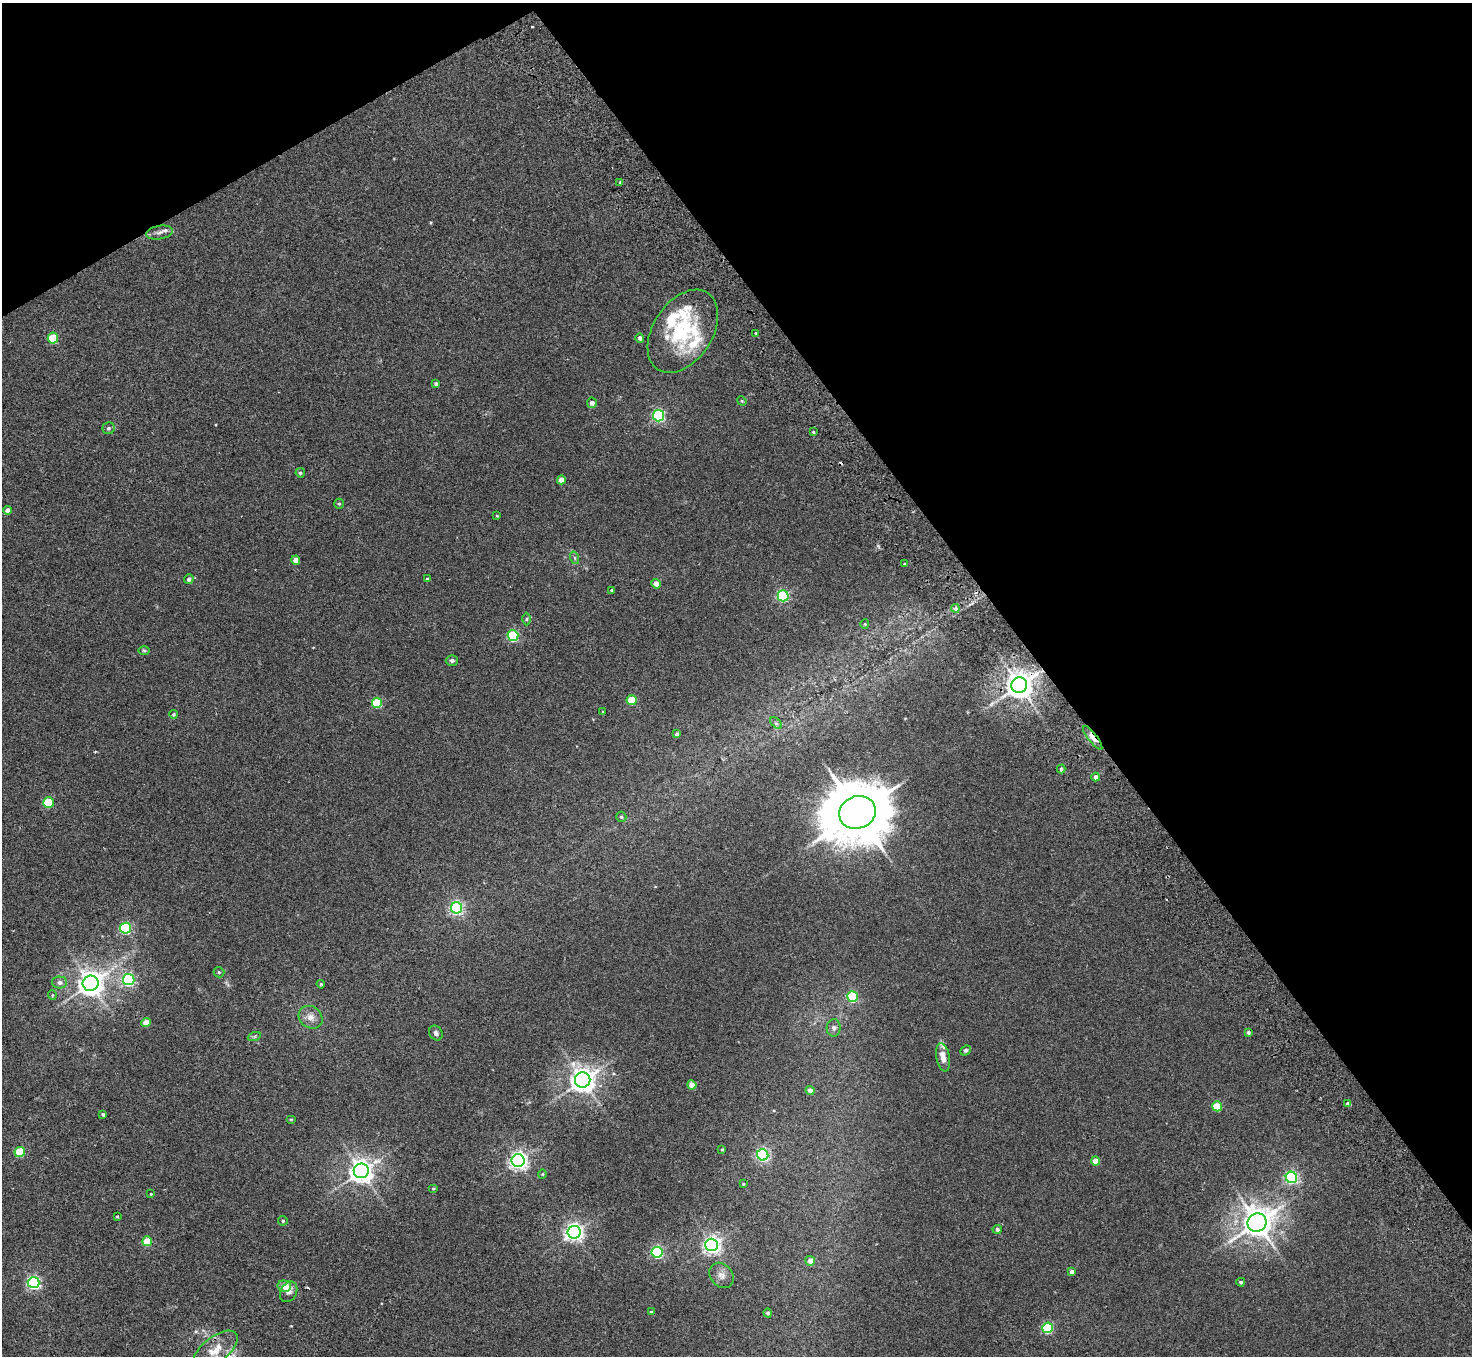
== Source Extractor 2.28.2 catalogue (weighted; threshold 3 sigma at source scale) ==
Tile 3 of 4 x 4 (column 3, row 1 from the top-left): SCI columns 2990-4459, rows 4259-5612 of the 5982 x 5946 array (HDU 1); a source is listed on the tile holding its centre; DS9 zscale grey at full resolution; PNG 1474 x 1358 px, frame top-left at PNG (2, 3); each listed source drawn as its Kron ellipse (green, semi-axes under 4 px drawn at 4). Shown black and unused: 33% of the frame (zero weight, under 2 of 3 exposures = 3% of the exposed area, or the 3 px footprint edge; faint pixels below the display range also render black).
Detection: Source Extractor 2.28.2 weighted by HDU 2 'WHT'; one run over the whole footprint, this tile lists its part. Background 0.0178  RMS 0.0058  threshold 0.0263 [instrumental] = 3 sigma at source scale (4.5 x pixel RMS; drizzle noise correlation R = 1.50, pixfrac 1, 0.05/0.05 arcsec/px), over >= 5 px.
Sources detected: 106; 3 cosmic-ray / hot-pixel residue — neither listed nor drawn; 5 inside a brighter listed object's ellipse — not listed separately; the other 98 listed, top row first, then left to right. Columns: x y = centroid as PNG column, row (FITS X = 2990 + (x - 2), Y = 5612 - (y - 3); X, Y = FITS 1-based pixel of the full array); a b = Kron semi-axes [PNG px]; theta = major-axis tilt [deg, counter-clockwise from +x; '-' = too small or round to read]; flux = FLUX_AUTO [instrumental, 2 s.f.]
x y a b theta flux
620 182 4 3 - 0.5
160 232 14 6 9 2.8
683 331 46 29 57 44
755 333 4 2 - 0.38
53 338 5 5 - 24
640 338 4 4 - 1.8
436 384 4 4 - 1.2
742 401 5 4 - 0.53
592 403 5 5 - 2.4
659 416 6 5 - 85
108 428 6 6 - 1.3
813 432 3 3 - 0.69
300 473 4 4 - 0.86
561 480 4 4 - 4.2
339 504 5 4 - 0.75
8 510 4 4 - 3.3
497 516 3 3 - 0.48
575 558 6 4 -72 0.89
296 560 4 4 - 3.9
904 564 3 3 - 0.96
189 579 5 4 - 1.8
427 579 3 3 - 0.68
656 584 5 4 - 4
611 590 3 3 - 0.52
783 596 5 5 - 68
955 608 4 4 - 2.1
527 619 6 4 89 0.85
865 624 4 4 - 0.6
513 636 5 5 - 55
144 651 6 4 -1 0.72
452 660 6 5 - 1.4
1019 685 8 7 - 710
632 700 5 5 - 18
377 703 5 5 - 26
603 712 3 3 - 0.5
173 714 4 4 - 0.72
776 723 7 4 -44 0.96
677 734 4 4 - 1.7
1093 738 14 4 -52 10
1061 769 4 3 - 1.4
1096 777 4 4 - 3
48 803 5 5 - 30
857 812 18 16 20 4200
621 817 5 5 - 0.99
456 908 6 5 - 100
126 928 5 5 - 65
219 972 5 5 - 0.71
129 980 6 5 - 91
60 982 7 6 - 2.3
91 983 8 7 - 550
321 984 4 3 - 0.61
52 995 5 4 - 0.62
852 997 5 5 - 47
311 1017 13 10 -36 4.5
146 1023 5 4 - 7.3
834 1028 9 7 86 1.8
436 1033 8 6 -56 1.8
1248 1033 4 3 - 1.3
254 1037 7 4 20 0.74
966 1050 5 4 - 0.89
943 1057 14 6 -79 5
583 1080 8 7 - 540
692 1085 4 4 - 6.9
810 1090 4 4 - 3.2
1348 1104 4 4 - 10
1217 1106 5 4 - 19
103 1114 4 3 - 1.1
291 1119 5 3 - 0.45
722 1149 3 3 - 0.5
20 1152 5 5 - 24
763 1155 6 5 - 100
518 1161 6 6 - 220
1095 1161 4 4 - 6.2
361 1171 7 7 - 480
542 1174 4 4 - 0.57
1291 1177 6 5 - 110
743 1184 3 3 - 0.41
433 1188 5 3 - 0.54
151 1194 3 3 - 0.42
117 1217 3 3 - 0.58
283 1221 5 4 - 0.8
1257 1222 10 9 - 890
997 1229 4 4 - 1.5
574 1232 6 6 - 240
147 1241 5 5 - 13
712 1245 6 6 - 230
657 1252 5 5 - 76
810 1261 5 5 - 5
1072 1272 4 4 - 2
721 1275 14 11 -47 3.7
1241 1282 4 4 - 0.96
34 1283 6 5 - 99
284 1286 7 5 -13 6.5
289 1292 11 8 61 2.8
651 1312 3 3 - 0.67
768 1313 4 4 - 1.4
1048 1328 5 5 - 48
215 1350 26 12 38 11
Overlapping masked pixels (flux is a lower limit): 2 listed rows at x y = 1019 685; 1093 738